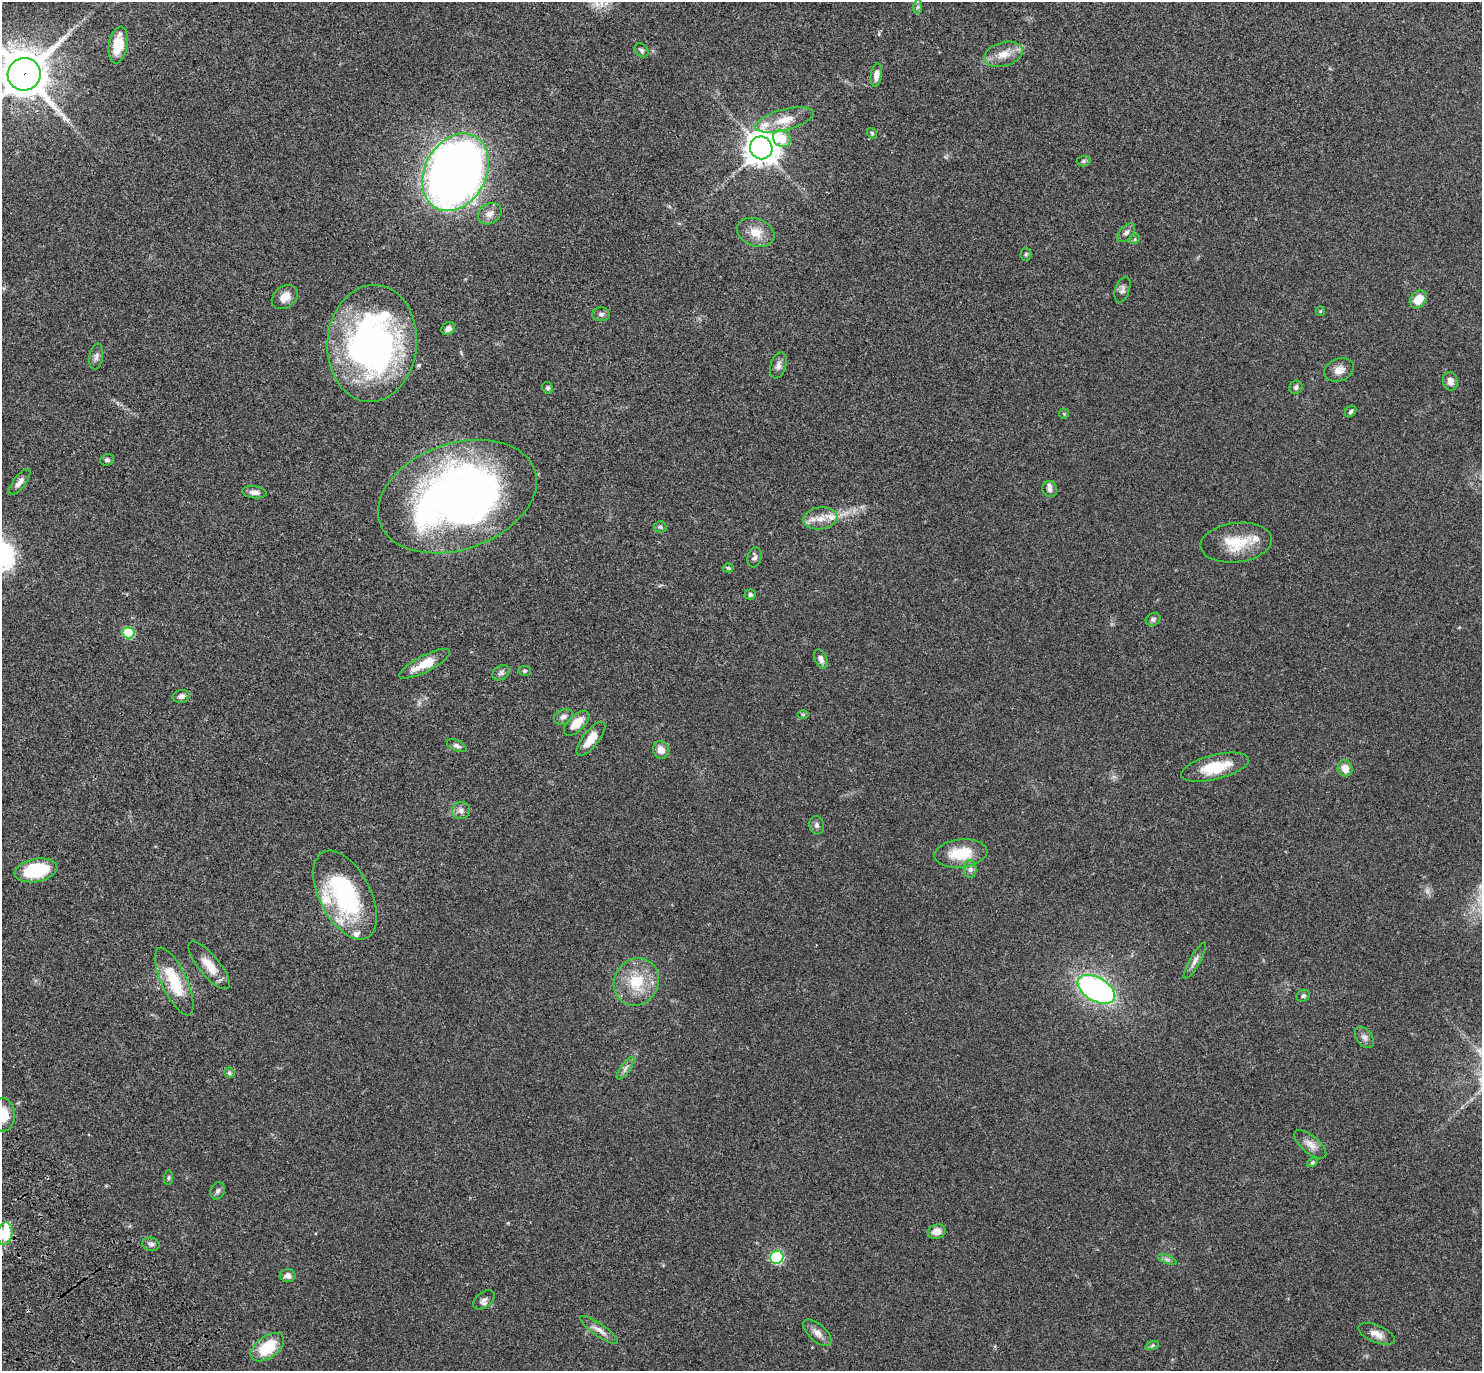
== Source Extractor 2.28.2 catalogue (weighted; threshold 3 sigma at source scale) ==
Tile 7 of 4 x 4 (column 3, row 2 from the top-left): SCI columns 3061-4540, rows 3010-4378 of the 6141 x 6133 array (HDU 1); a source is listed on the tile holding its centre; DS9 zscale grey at full resolution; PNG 1484 x 1373 px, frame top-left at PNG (2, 2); each listed source drawn as its Kron ellipse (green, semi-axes under 4 px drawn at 4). Shown black and unused: <1% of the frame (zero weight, under 3 of 4 exposures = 6% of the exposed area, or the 3 px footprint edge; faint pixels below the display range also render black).
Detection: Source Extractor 2.28.2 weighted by HDU 2 'WHT'; one run over the whole footprint, this tile lists its part. Background 0.0512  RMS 0.0054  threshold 0.0244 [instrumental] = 3 sigma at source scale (4.5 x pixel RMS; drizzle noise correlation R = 1.50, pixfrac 1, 0.05/0.05 arcsec/px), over >= 5 px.
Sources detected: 96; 1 cosmic-ray / hot-pixel residue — neither listed nor drawn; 5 inside a brighter listed object's ellipse — not listed separately; the other 90 listed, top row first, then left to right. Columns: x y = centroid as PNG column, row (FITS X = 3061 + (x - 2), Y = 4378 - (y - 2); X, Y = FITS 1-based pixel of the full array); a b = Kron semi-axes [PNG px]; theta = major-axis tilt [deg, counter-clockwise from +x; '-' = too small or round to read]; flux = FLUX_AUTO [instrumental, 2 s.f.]
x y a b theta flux
918 7 7 4 87 1
118 45 18 9 80 11
641 50 8 6 -47 1.3
1003 54 20 12 16 7
24 74 16 16 - 2000
876 75 12 5 82 3.7
785 120 30 10 14 10
872 133 5 4 - 0.77
782 139 9 8 - 17
761 148 11 11 - 710
1083 161 7 5 3 1
455 172 41 30 61 630
490 214 12 10 32 3.4
756 232 19 13 -21 7.9
1126 233 11 6 48 1.8
1135 239 5 4 - 0.62
1026 254 6 5 - 0.91
1122 290 13 7 70 1.9
285 297 14 10 38 5.3
1418 299 10 7 49 7.6
1320 311 5 4 - 0.54
601 314 8 7 - 1.7
448 329 7 6 - 2.1
372 343 59 45 85 170
96 357 13 7 80 2
778 366 13 7 73 2.6
1339 370 15 11 20 4.2
1450 381 9 7 -77 3.1
1296 387 7 6 - 1.5
548 388 6 5 - 0.96
1351 411 6 5 - 1
1064 414 5 4 - 0.55
107 460 7 5 15 1.1
20 482 15 6 51 2.7
1050 489 8 7 - 1.7
254 492 12 6 -6 2.8
457 496 82 53 19 300
820 518 17 11 8 6.5
660 527 6 5 - 1
1236 543 36 19 7 17
754 557 10 7 74 1.7
728 568 5 4 - 0.79
750 594 5 5 - 1.2
1153 619 7 6 - 1.3
128 633 6 5 - 33
821 659 10 6 -64 2.3
425 664 28 8 27 10
525 671 6 5 - 0.94
501 673 9 7 31 1.6
181 696 8 6 13 2.2
803 714 6 4 -1 0.65
563 717 10 7 26 2
577 723 16 8 44 8.1
591 739 21 8 52 8.5
457 746 10 5 -24 1.6
661 750 9 8 - 4.4
1215 767 34 12 14 17
1345 768 8 7 - 4.9
461 810 9 8 - 2.4
817 825 9 7 -75 1.5
961 853 27 14 6 16
970 869 9 6 89 1.8
36 870 22 11 11 28
345 895 48 25 -63 68
1195 961 21 5 61 2.7
209 965 30 10 -51 8.7
174 982 37 12 -65 20
636 982 24 22 59 18
1096 989 20 11 -31 140
1303 996 7 5 26 1.1
1364 1037 12 8 -53 2.1
625 1068 13 5 54 2
229 1073 5 5 - 1.2
3 1115 17 12 -87 13
1310 1144 19 8 -40 4.2
1312 1162 5 4 - 0.68
168 1178 7 4 85 0.86
218 1191 9 7 70 1.6
937 1232 9 7 16 4.5
5 1234 11 7 80 20
151 1244 9 6 -12 1.8
777 1257 6 6 - 51
1167 1260 10 3 -21 1
288 1276 8 6 0 2.4
484 1300 12 7 39 2.3
599 1330 23 6 -35 3.6
817 1333 17 8 -42 3.8
1377 1334 19 8 -23 4.4
1152 1346 7 4 20 0.86
267 1347 19 11 36 20
Overlapping masked pixels (flux is a lower limit): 3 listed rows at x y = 24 74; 455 172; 457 496
Isophote crosses this tile's border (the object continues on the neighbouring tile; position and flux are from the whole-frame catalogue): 3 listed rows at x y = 24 74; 3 1115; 5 1234